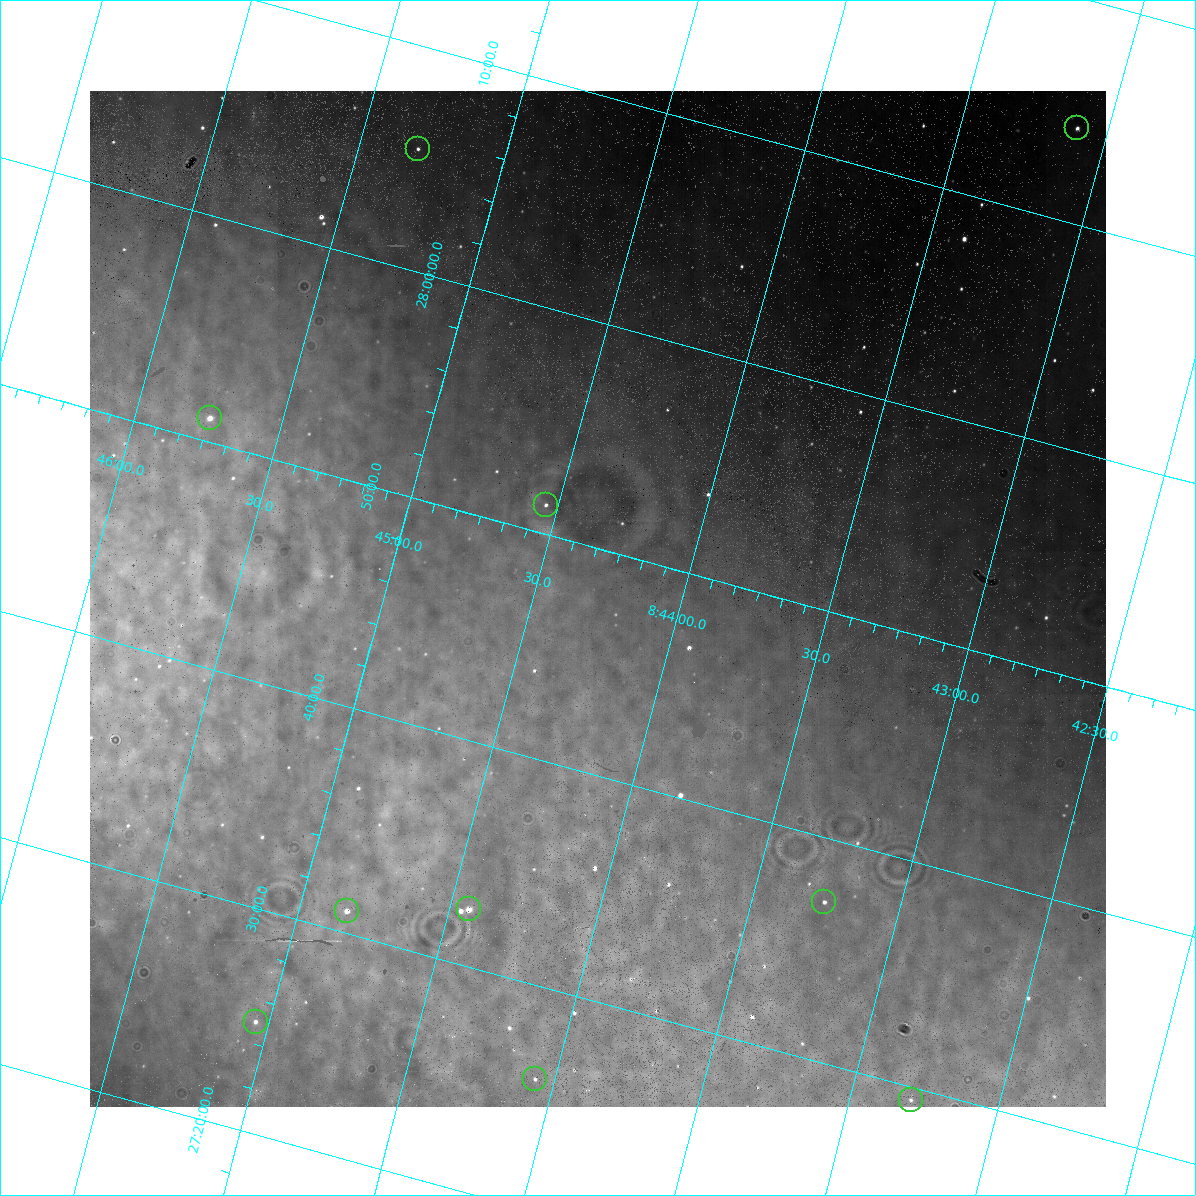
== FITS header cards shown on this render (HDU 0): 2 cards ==
NAXIS1  =                 1016 / length of data axis 1
NAXIS2  =                 1016 / length of data axis 2

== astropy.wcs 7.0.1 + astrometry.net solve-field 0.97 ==
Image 1016 x 1016 px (HDU 0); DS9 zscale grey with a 90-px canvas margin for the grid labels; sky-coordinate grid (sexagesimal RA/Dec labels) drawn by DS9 from the SOLVED WCS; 10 Tycho-2 reference stars matched to detected sources circled (green)
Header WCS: RA---SIN-SIP/DEC--SIN-SIP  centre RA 08:44:17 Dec +27:48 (131.07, +27.80 deg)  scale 2.76 arcsec/px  FOV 46.7' x 46.4'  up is +15 deg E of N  parity normal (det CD < 0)
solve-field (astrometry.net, Tycho-2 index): VERIFIED the header's WCS against the Tycho-2 star catalogue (verified at 3 index scales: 3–10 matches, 0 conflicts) and refined it, rather than solving blind
Solved WCS: RA---TAN-SIP/DEC--TAN-SIP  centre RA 08:44:17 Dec +27:48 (131.07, +27.80 deg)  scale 2.76 arcsec/px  FOV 46.7' x 46.4'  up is +15 deg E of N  parity normal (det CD < 0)
The solver's refit moves the header's centre by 0.19 arcsec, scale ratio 0.9996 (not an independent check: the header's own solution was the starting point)
Tycho-2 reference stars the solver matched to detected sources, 10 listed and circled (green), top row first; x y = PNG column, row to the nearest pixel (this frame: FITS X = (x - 90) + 1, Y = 1016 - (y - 91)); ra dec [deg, ICRS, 3 dp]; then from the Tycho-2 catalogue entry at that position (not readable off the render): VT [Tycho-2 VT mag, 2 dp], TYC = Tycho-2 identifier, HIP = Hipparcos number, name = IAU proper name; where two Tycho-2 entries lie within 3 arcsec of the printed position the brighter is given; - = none
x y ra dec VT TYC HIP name
1077 128 130.776 +28.237 11.16 1948-1185-1 - -
418 149 131.325 +28.090 12.16 1949-1838-1 - -
210 418 131.436 +27.851 11.59 1949-1039-1 - -
546 505 131.135 +27.855 12.01 1948-1570-1 - -
824 902 130.814 +27.619 11.56 1948-1718-1 - -
469 909 131.109 +27.542 11.04 1948-1772-1 - -
347 911 131.210 +27.516 11.77 1949-1370-1 - -
256 1022 131.261 +27.417 12.25 1946-94-1 - -
535 1079 131.016 +27.431 12.04 1945-607-1 - -
911 1100 130.699 +27.491 12.83 1945-584-1 - -